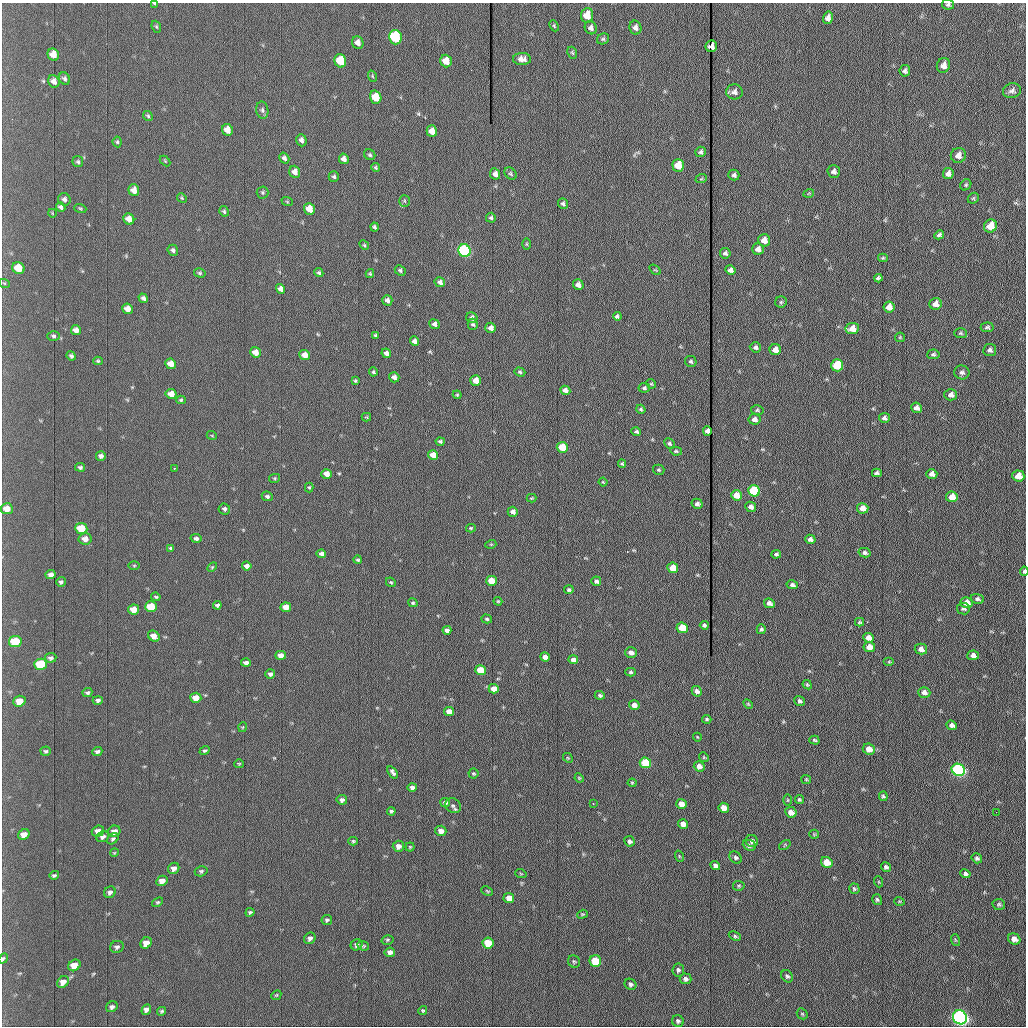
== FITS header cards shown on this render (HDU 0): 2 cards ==
NAXIS1  =                 1024 /fastest changing axis
NAXIS2  =                 1024 /next to fastest changing axis

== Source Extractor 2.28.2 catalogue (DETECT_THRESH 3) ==
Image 1024 x 1024 px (HDU 0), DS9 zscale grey, 1 PNG px = 1 image px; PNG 1028 x 1028 px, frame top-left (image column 1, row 1024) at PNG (2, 3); each listed source drawn as its Kron ellipse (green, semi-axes under 4 px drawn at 4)
Background 1220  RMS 16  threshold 47.1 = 3 sigma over >= 5 px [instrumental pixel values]
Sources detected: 341; all 341 listed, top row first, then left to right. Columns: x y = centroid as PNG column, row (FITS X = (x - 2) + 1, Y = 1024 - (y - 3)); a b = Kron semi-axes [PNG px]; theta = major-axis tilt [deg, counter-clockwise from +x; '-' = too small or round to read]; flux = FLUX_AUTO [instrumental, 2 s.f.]
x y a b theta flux
155 4 4 3 - 1300
948 5 6 5 - 2300
587 15 7 6 - 14000
828 18 6 5 - 5300
554 26 6 4 -65 1200
156 27 6 4 -68 1400
635 27 7 6 - 4100
591 28 7 6 - 3700
395 37 7 6 - 84000
603 39 6 5 - 1800
358 43 6 5 - 5400
711 46 6 5 - 5600
572 53 6 4 -66 1400
53 55 6 5 - 8800
522 59 9 6 -2 6300
340 61 7 5 -74 32000
446 61 6 5 - 13000
943 65 7 6 - 6600
905 71 6 5 - 2800
372 76 6 3 -71 1100
65 79 6 5 - 2500
54 81 6 5 - 4600
1012 91 9 7 17 4300
734 92 8 7 - 4400
376 97 6 5 - 26000
262 110 8 6 -82 2700
148 116 5 4 - 1600
227 130 6 5 - 9700
432 131 6 5 - 9800
301 140 6 5 - 3600
117 142 5 4 - 1600
701 152 5 5 - 2300
370 155 6 5 - 1700
958 155 8 7 - 6500
284 158 6 4 -58 3100
344 159 5 5 - 4300
165 161 6 3 -45 1100
78 162 5 5 - 1800
678 165 6 6 - 24000
375 167 4 4 - 1400
834 171 6 6 - 3700
295 172 6 5 - 6300
948 173 5 5 - 4600
495 174 6 5 - 4900
511 174 7 5 -45 1800
734 175 5 5 - 2400
334 177 5 5 - 2100
701 179 6 3 19 1100
966 185 6 5 - 1600
134 190 6 5 - 7300
263 192 6 6 - 1800
809 193 5 3 - 940
182 198 5 4 - 1300
973 198 6 5 - 1500
64 199 6 6 - 3100
287 201 6 3 -20 1100
404 201 5 5 - 1400
563 203 5 5 - 2300
61 207 5 4 - 2700
80 208 6 4 -19 1200
309 209 6 5 - 15000
224 211 5 4 - 1700
52 213 4 2 - 690
491 218 5 5 - 2000
129 219 6 5 - 8700
990 226 7 6 - 20000
374 227 4 3 - 1800
939 235 5 4 - 2400
764 240 6 6 - 8700
527 244 6 4 -89 1200
364 245 5 4 - 1300
758 249 5 5 - 5300
173 250 6 5 - 2300
464 251 6 6 - 170000
725 253 5 5 - 2500
883 258 5 4 - 1400
18 268 6 5 - 18000
400 270 6 4 -44 2000
655 270 6 3 -36 990
730 270 5 4 - 3700
200 273 6 4 -16 1700
319 273 5 4 - 1700
370 274 4 4 - 1100
878 278 4 4 - 2000
440 282 5 5 - 3300
4 283 5 3 - 970
578 285 5 5 - 5100
281 289 5 4 - 4200
143 298 5 4 - 2900
387 300 5 5 - 3500
781 302 6 5 - 1800
935 304 6 6 - 7000
889 307 5 5 - 8500
128 309 5 5 - 8100
617 316 4 4 - 2000
472 318 6 5 - 3600
435 324 5 4 - 3700
473 324 5 5 - 1600
987 327 6 5 - 2000
491 328 5 5 - 5300
852 329 7 5 8 9800
76 330 5 5 - 5500
960 333 6 5 - 1700
376 335 4 3 - 1700
54 336 6 4 -1 2000
900 337 5 4 - 1100
414 341 5 4 - 3800
755 347 6 5 - 2600
775 350 5 5 - 8200
990 350 6 6 - 3000
255 352 5 5 - 9300
386 353 5 4 - 3800
933 354 6 5 - 2100
305 355 5 5 - 9600
71 356 5 4 - 2100
98 361 5 4 - 1400
691 361 6 5 - 2000
171 364 5 5 - 11000
837 365 6 6 - 48000
373 372 4 4 - 1500
520 372 5 4 - 1500
962 372 7 7 - 3300
394 377 5 5 - 3900
476 380 5 5 - 11000
355 381 3 3 - 1300
651 384 5 4 - 1200
644 388 5 5 - 1900
565 390 5 4 - 4700
171 394 5 5 - 9400
457 395 4 4 - 1100
951 395 6 6 - 4600
181 400 5 4 - 1400
917 408 5 5 - 4200
641 409 5 4 - 1500
757 410 6 5 - 1700
366 417 5 4 - 970
884 418 5 5 - 3100
754 419 6 5 - 4900
707 431 4 4 - 4400
636 432 5 3 - 1900
212 436 5 3 - 930
440 441 4 3 - 1900
669 443 6 4 -45 2000
562 447 5 5 - 31000
676 451 6 4 -11 1600
433 455 5 5 - 11000
101 456 5 4 - 2900
622 464 4 4 - 1400
80 467 5 4 - 2000
174 468 3 2 - 1100
659 470 6 5 - 1500
877 473 5 4 - 2500
326 474 5 4 - 7800
932 474 5 5 - 5300
1018 476 6 5 - 11000
275 478 5 4 - 1200
603 482 4 3 - 1000
309 487 5 4 - 1400
754 491 6 5 - 70000
736 495 5 5 - 14000
267 496 6 4 -26 2000
952 497 6 5 - 12000
531 498 5 4 - 970
697 504 5 5 - 3000
751 507 5 5 - 4400
863 508 5 5 - 8400
7 509 6 5 - 10000
224 509 6 5 - 2300
513 512 5 5 - 4200
81 528 6 5 - 30000
471 528 5 4 - 1300
196 538 5 4 - 2700
85 539 6 6 - 7500
810 539 5 4 - 4300
491 544 5 3 - 890
171 548 4 4 - 1800
864 553 6 4 -13 2600
321 554 5 4 - 4400
776 554 5 4 - 1800
358 560 4 3 - 1500
134 565 5 3 - 1000
247 566 5 4 - 4300
212 567 6 3 45 1100
673 568 5 5 - 19000
1024 571 4 3 - 2500
51 575 5 4 - 4300
491 581 5 5 - 18000
596 581 5 5 - 2500
61 582 5 5 - 2000
391 582 5 4 - 1300
792 585 5 4 - 2800
569 590 5 4 - 2100
156 597 5 4 - 1300
977 599 7 5 -11 2500
498 601 4 3 - 1100
413 603 5 4 - 1500
769 603 5 4 - 3800
966 603 6 5 - 12000
217 605 4 4 - 2200
151 607 6 5 - 35000
286 607 5 5 - 13000
134 609 5 5 - 12000
963 609 6 5 - 2100
487 619 5 4 - 1600
859 622 4 3 - 1400
704 625 4 4 - 2500
682 628 5 5 - 27000
761 629 5 4 - 2100
447 630 4 4 - 3700
154 636 6 5 - 8800
869 638 5 4 - 8300
15 642 6 5 - 49000
869 647 6 5 - 8200
921 649 6 5 - 6100
631 653 6 5 - 5300
280 655 5 4 - 7100
973 655 6 5 - 4500
545 657 5 4 - 5200
50 658 6 4 6 2200
573 660 5 4 - 5300
889 662 5 3 - 1200
246 663 5 4 - 3700
41 664 6 5 - 51000
480 670 5 5 - 27000
631 672 5 4 - 1800
270 674 5 5 - 2600
807 685 5 4 - 1300
494 689 5 4 - 10000
697 691 5 4 - 3800
924 692 6 5 - 5100
87 693 5 4 - 1900
600 695 5 4 - 1900
196 698 5 5 - 13000
98 700 5 4 - 2300
19 701 6 5 - 14000
800 701 5 4 - 2400
748 704 6 3 -45 1100
634 705 5 4 - 5900
449 712 5 4 - 9700
707 719 5 4 - 1400
952 725 5 4 - 4000
243 727 5 3 - 870
697 737 4 3 - 820
814 740 5 3 - 1600
869 749 6 5 - 9500
46 751 5 4 - 1700
97 751 5 4 - 2600
205 751 5 4 - 1700
704 757 5 4 - 1100
568 758 5 4 - 1100
645 763 6 5 - 52000
239 764 5 4 - 1200
699 766 5 5 - 6100
958 770 7 6 - 280000
393 772 7 3 -54 2800
473 773 5 5 - 1500
579 778 4 4 - 1200
806 779 5 4 - 1300
632 783 4 4 - 1100
412 787 4 4 - 3400
883 796 4 4 - 1700
799 799 4 4 - 1700
342 800 5 4 - 3200
788 800 6 4 90 1100
445 803 5 4 - 2700
593 804 3 2 - 980
681 804 5 5 - 8800
453 806 8 7 - 2800
724 808 5 5 - 10000
391 811 4 4 - 1900
791 812 6 5 - 7700
996 812 2 2 - 560
683 824 5 5 - 9100
98 831 6 5 - 6600
114 831 6 5 - 5500
441 831 5 5 - 6500
814 834 5 4 - 1200
24 835 6 5 - 8900
103 837 6 5 - 3400
113 839 6 4 39 2000
353 841 5 4 - 1400
629 841 5 5 - 3100
752 841 6 6 - 3900
749 845 7 5 -24 2800
785 845 6 4 37 1300
398 846 5 5 - 5600
410 847 4 4 - 1200
114 853 4 3 - 930
679 856 6 3 -72 1000
736 857 7 5 -44 2600
977 858 5 4 - 2500
827 862 6 5 - 20000
715 866 5 4 - 3800
886 867 5 4 - 2400
174 868 6 5 - 5000
201 871 6 5 - 1900
521 874 6 3 -19 1000
965 874 5 4 - 2800
54 875 5 3 - 1800
162 881 6 5 - 9500
879 882 5 3 - 920
739 886 6 5 - 1500
854 889 5 5 - 1700
487 891 6 4 -25 1200
110 892 6 5 - 3000
509 898 5 5 - 11000
877 900 5 4 - 1800
899 901 5 3 - 970
157 902 6 4 39 1500
999 904 6 5 - 2000
250 912 5 4 - 1700
582 914 5 4 - 1300
327 920 5 5 - 2000
735 936 6 4 -24 1700
310 938 6 5 - 3300
1014 939 6 5 - 6200
387 940 6 4 15 1500
955 940 6 3 -71 1200
146 943 6 5 - 9400
488 943 5 5 - 28000
356 945 6 5 - 2600
363 946 6 4 -20 1400
117 947 7 6 - 2700
390 952 5 5 - 5500
3 958 5 4 - 1600
595 961 6 5 - 46000
574 962 6 6 - 1500
74 965 6 5 - 14000
678 970 6 5 - 2400
787 976 7 5 -46 2100
685 979 6 5 - 3000
63 982 6 5 - 6900
630 984 6 5 - 2300
276 995 5 4 - 1200
112 1007 6 5 - 2900
146 1010 5 4 - 3900
162 1011 5 3 - 1500
423 1011 4 4 - 1500
802 1014 6 5 - 1400
960 1017 7 6 - 540000
678 1021 6 5 - 2400
At the frame edge (FLAGS 8, measured only in part): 4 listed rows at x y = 155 4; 948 5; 1024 571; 3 958

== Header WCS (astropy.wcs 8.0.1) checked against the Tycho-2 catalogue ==
Header WCS as astropy/WCSLIB reads it (applying the file's SIP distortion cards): RA---TAN-SIP/DEC--TAN-SIP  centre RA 20:32:56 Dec +07:41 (308.23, +7.69 deg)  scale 1.67 arcsec/px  FOV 28.5' x 28.6'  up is -179 deg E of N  parity flipped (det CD > 0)
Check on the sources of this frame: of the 60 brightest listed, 17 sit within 2.5 arcsec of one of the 18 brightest Tycho-2 stars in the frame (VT <= 12.30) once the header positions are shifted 0.08 arcsec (0.03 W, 0.07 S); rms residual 0.90 arcsec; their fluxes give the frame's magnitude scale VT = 23.23 - 2.5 log10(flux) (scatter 0.17 mag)
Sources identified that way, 17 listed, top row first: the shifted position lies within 2.5 arcsec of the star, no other Tycho-2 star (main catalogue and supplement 1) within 5.0 arcsec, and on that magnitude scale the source's flux lands within +1.5 / -3 mag of the star's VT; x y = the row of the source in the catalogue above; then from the Tycho-2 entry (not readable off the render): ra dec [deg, ICRS J2000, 3 dp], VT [Tycho-2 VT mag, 2 dp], TYC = Tycho-2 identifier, HIP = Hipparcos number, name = IAU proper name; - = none
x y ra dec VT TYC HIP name
395 37 308.286 +7.464 10.73 522-842-1 - -
340 61 308.312 +7.475 12.07 522-647-1 - -
446 61 308.262 +7.475 12.01 522-585-1 - -
376 97 308.295 +7.492 11.63 522-671-1 - -
464 251 308.254 +7.563 10.72 1087-1249-1 - -
837 365 308.080 +7.618 11.66 1087-1359-1 - -
754 491 308.120 +7.676 10.97 1087-777-1 - -
81 528 308.435 +7.690 11.87 1088-65-1 - -
673 568 308.158 +7.712 12.30 1087-297-1 - -
15 642 308.467 +7.743 11.69 1088-851-1 - -
41 664 308.455 +7.753 11.50 1088-523-1 - -
480 670 308.249 +7.758 12.15 1087-191-1 - -
645 763 308.172 +7.802 11.35 1087-577-1 - -
958 770 308.026 +7.807 10.06 1087-869-1 - -
488 943 308.247 +7.885 12.25 1087-1189-1 - -
595 961 308.197 +7.894 11.89 1087-513-1 - -
960 1017 308.026 +7.922 8.78 1087-1005-1 - -